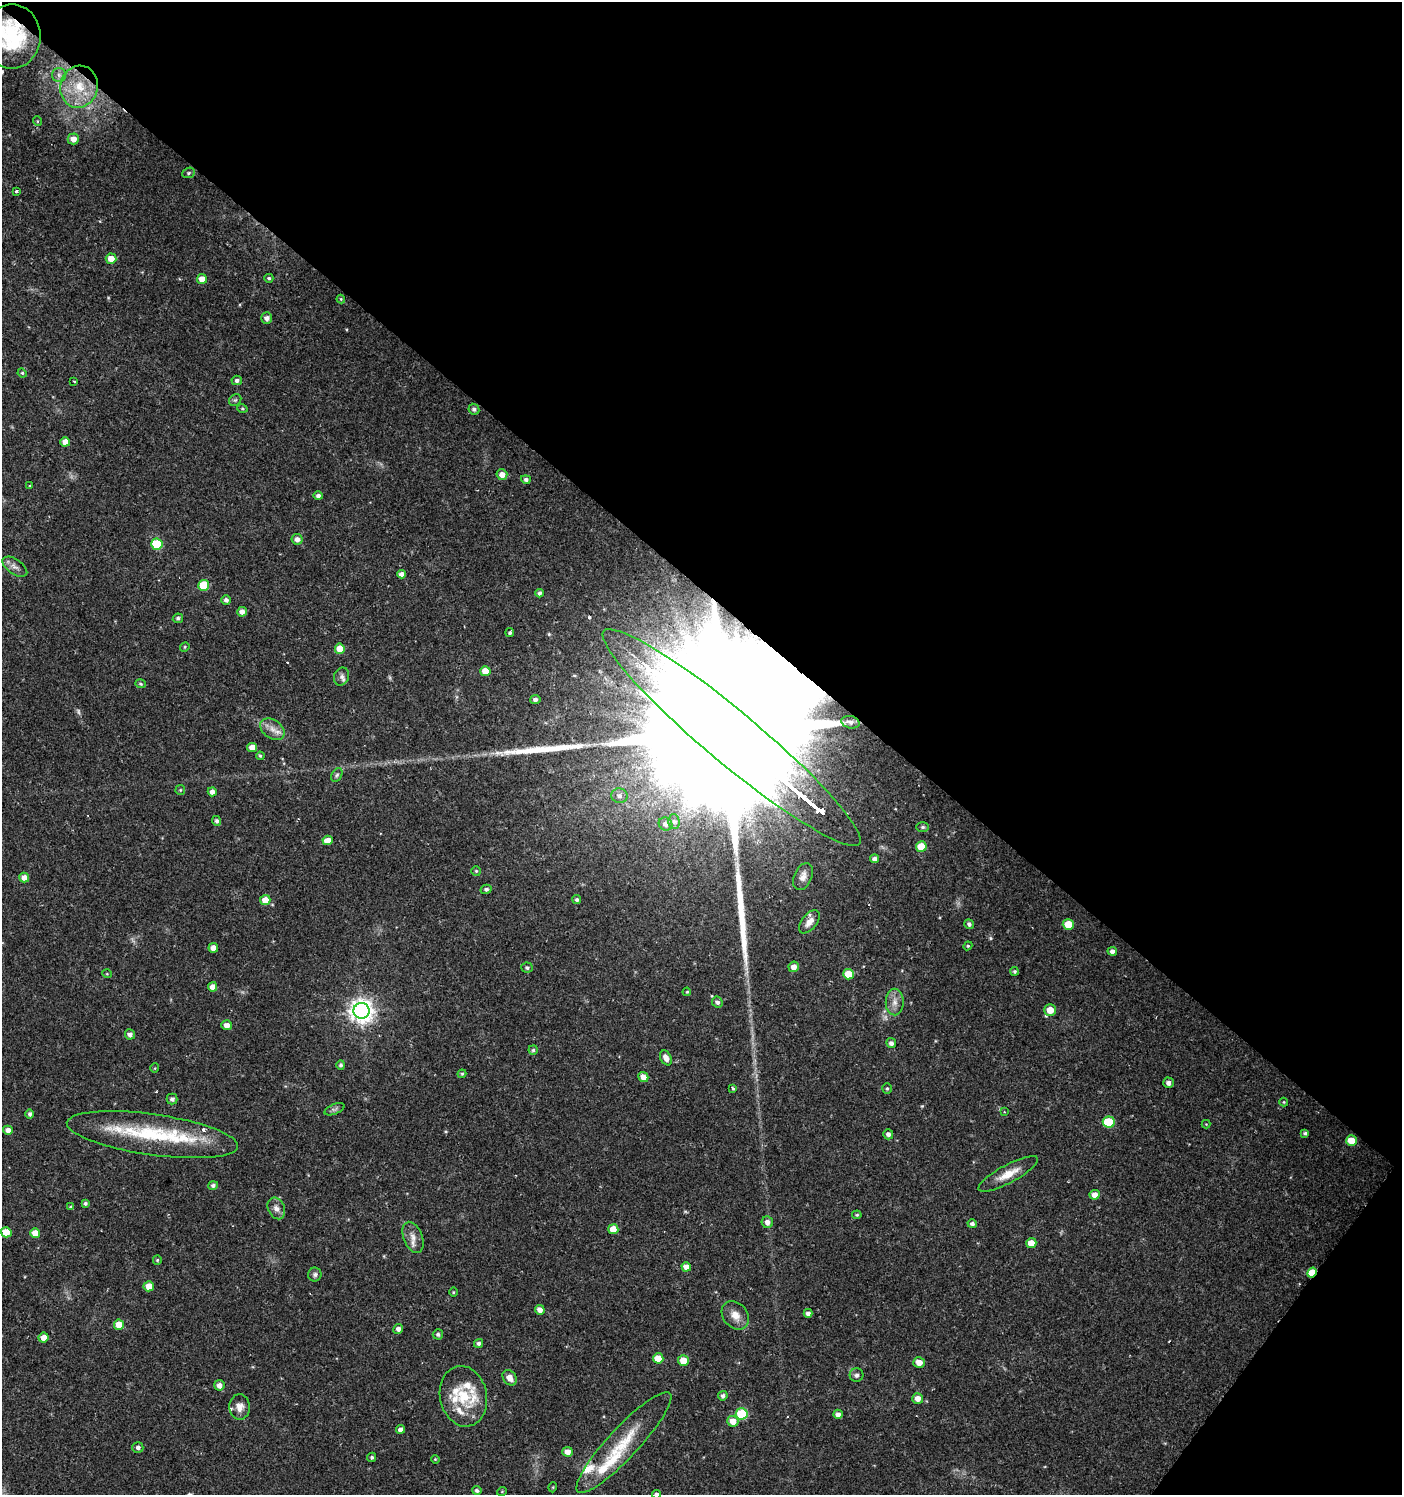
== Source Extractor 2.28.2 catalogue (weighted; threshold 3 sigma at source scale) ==
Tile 8 of 4 x 4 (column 4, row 2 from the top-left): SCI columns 4442-5841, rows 2990-4482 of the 6033 x 6002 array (HDU 1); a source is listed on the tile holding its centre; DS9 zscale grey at full resolution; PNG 1404 x 1497 px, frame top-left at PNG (2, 2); each listed source drawn as its Kron ellipse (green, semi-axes under 4 px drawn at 4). Shown black and unused: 41% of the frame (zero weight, under 2 of 3 exposures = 1% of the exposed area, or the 3 px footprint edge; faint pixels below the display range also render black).
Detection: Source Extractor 2.28.2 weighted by HDU 2 'WHT'; one run over the whole footprint, this tile lists its part. Background 0.0256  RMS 0.0039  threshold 0.0174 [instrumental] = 3 sigma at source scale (4.5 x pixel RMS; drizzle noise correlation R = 1.50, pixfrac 1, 0.0396/0.0396 arcsec/px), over >= 5 px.
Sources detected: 171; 2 too faint to see at this stretch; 1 cosmic-ray / hot-pixel residue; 2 long thin detections or spike segments (spike, bleed or trail) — neither listed nor drawn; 13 inside a brighter listed object's ellipse — not listed separately; the other 153 listed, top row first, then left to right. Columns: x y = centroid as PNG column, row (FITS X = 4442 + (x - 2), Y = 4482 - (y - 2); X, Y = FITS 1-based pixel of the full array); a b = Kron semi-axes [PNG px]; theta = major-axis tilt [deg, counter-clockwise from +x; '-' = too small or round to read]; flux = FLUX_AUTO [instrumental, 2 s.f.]
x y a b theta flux
12 36 32 29 90 32
59 75 7 7 - 1.4
79 87 21 18 75 14
37 121 5 3 - 0.31
73 139 6 5 - 3.1
189 173 6 5 - 0.75
16 191 4 3 - 1.1
111 259 5 5 - 4
269 278 4 4 - 0.64
202 279 5 5 - 3.7
341 299 4 4 - 0.39
267 318 5 5 - 1.9
22 373 5 4 - 0.43
237 380 5 5 - 1.1
74 381 3 2 - 0.49
235 400 6 5 - 0.67
242 408 5 4 - 0.46
474 409 6 5 - 1
65 442 5 5 - 3.6
502 475 5 5 - 3.3
526 479 5 4 - 1
30 485 4 3 - 0.49
318 496 5 4 - 1.2
297 539 5 5 - 2
157 544 5 5 - 21
15 567 14 7 -34 2.1
401 574 4 4 - 1.7
204 585 5 5 - 13
539 593 4 4 - 1
226 600 5 5 - 1.2
242 612 5 5 - 2.1
178 618 5 4 - 0.81
510 632 4 4 - 0.72
185 647 5 4 - 0.43
340 649 5 5 - 6.9
485 671 5 5 - 6
342 677 9 7 67 1.5
140 684 5 4 - 0.61
535 699 5 4 - 1.1
850 722 9 6 -14 1.4
272 729 13 9 -35 3.4
732 738 166 26 -40 100000
252 747 5 4 - 3.5
260 756 4 3 - 0.49
337 775 7 5 60 0.73
180 790 5 5 - 0.43
212 792 4 4 - 1.9
619 796 8 7 - 1.6
217 821 5 4 - 0.96
674 821 7 5 -89 1
665 824 7 6 - 1.5
923 827 6 5 - 0.76
328 840 5 4 - 3.7
921 847 5 5 - 8.9
875 859 4 4 - 1.7
476 871 5 5 - 0.51
24 877 5 5 - 2.6
803 877 14 9 67 2.5
486 889 5 4 - 0.89
265 900 5 5 - 4.9
577 900 4 4 - 0.84
809 922 13 7 51 3.1
969 924 5 4 - 0.95
1068 924 5 5 - 7.3
968 946 4 4 - 0.47
213 948 5 5 - 3.5
1112 951 5 4 - 1.7
794 967 5 5 - 2.6
527 968 5 5 - 0.8
1014 971 4 4 - 0.64
107 974 5 3 - 0.31
848 974 5 5 - 8.3
213 987 5 4 - 2.9
687 992 4 3 - 0.41
717 1002 6 5 - 1.1
895 1002 13 9 -89 3
1050 1010 6 5 - 5.2
361 1011 8 8 - 300
227 1025 5 5 - 2.3
130 1034 5 5 - 1.5
891 1043 5 5 - 1.3
533 1050 4 4 - 0.67
666 1058 8 5 -61 2.8
341 1065 5 4 - 0.82
155 1068 5 3 - 0.3
462 1074 4 3 - 0.45
643 1077 5 5 - 3
1168 1083 5 5 - 1.7
733 1088 4 3 - 0.85
887 1088 5 4 - 0.58
172 1099 5 5 - 1.2
1284 1102 4 4 - 0.37
334 1109 10 5 21 1
1004 1112 3 2 - 0.34
30 1114 4 4 - 0.99
1109 1122 6 5 - 15
1206 1124 4 4 - 0.33
8 1130 5 4 - 2
1305 1133 4 4 - 0.83
888 1134 5 5 - 1.5
152 1135 86 20 -8 34
1352 1141 5 5 - 7.3
1008 1174 33 9 28 6.2
213 1185 5 4 - 1
1095 1195 5 5 - 3
85 1203 4 4 - 0.78
71 1207 4 3 - 0.67
276 1208 11 8 -63 2.2
857 1215 5 4 - 0.53
767 1222 6 5 - 2
972 1224 5 4 - 0.97
613 1229 5 5 - 5.3
6 1232 5 5 - 6.4
35 1233 5 5 - 5.4
413 1237 16 9 -69 3.2
1031 1243 5 5 - 4.7
157 1260 5 4 - 0.51
686 1267 5 4 - 2.7
1312 1273 5 4 - 10
315 1274 7 7 - 1.1
149 1286 5 5 - 4.7
453 1292 5 3 - 0.35
540 1310 5 4 - 2.5
808 1313 4 4 - 1.5
735 1315 15 12 -49 4.1
119 1325 5 5 - 5.9
398 1329 5 4 - 1.4
438 1334 5 5 - 0.93
43 1338 5 5 - 3
478 1343 5 4 - 0.97
658 1358 5 5 - 6.3
683 1360 5 5 - 5.1
919 1362 6 5 - 3.6
856 1375 7 6 - 1.1
510 1378 8 6 -51 2.9
219 1385 5 5 - 2.1
463 1396 30 23 -78 13
723 1396 5 4 - 1.1
918 1398 5 5 - 2.8
240 1407 12 10 -87 3.1
742 1414 6 5 - 21
838 1414 4 4 - 1.7
733 1421 5 5 - 4.4
401 1429 4 4 - 1.9
624 1443 67 15 47 18
138 1448 5 5 - 1.2
567 1452 5 5 - 2.8
372 1457 5 4 - 0.7
435 1459 4 3 - 0.34
553 1487 5 3 - 0.33
477 1490 5 4 - 0.87
502 1491 5 3 - 0.31
657 1494 4 4 - 1.3
Overlapping masked pixels (flux is a lower limit): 3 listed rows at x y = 12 36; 732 738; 1312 1273
Isophote crosses this tile's border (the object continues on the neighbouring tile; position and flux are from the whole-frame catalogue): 2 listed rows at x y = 12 36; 657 1494